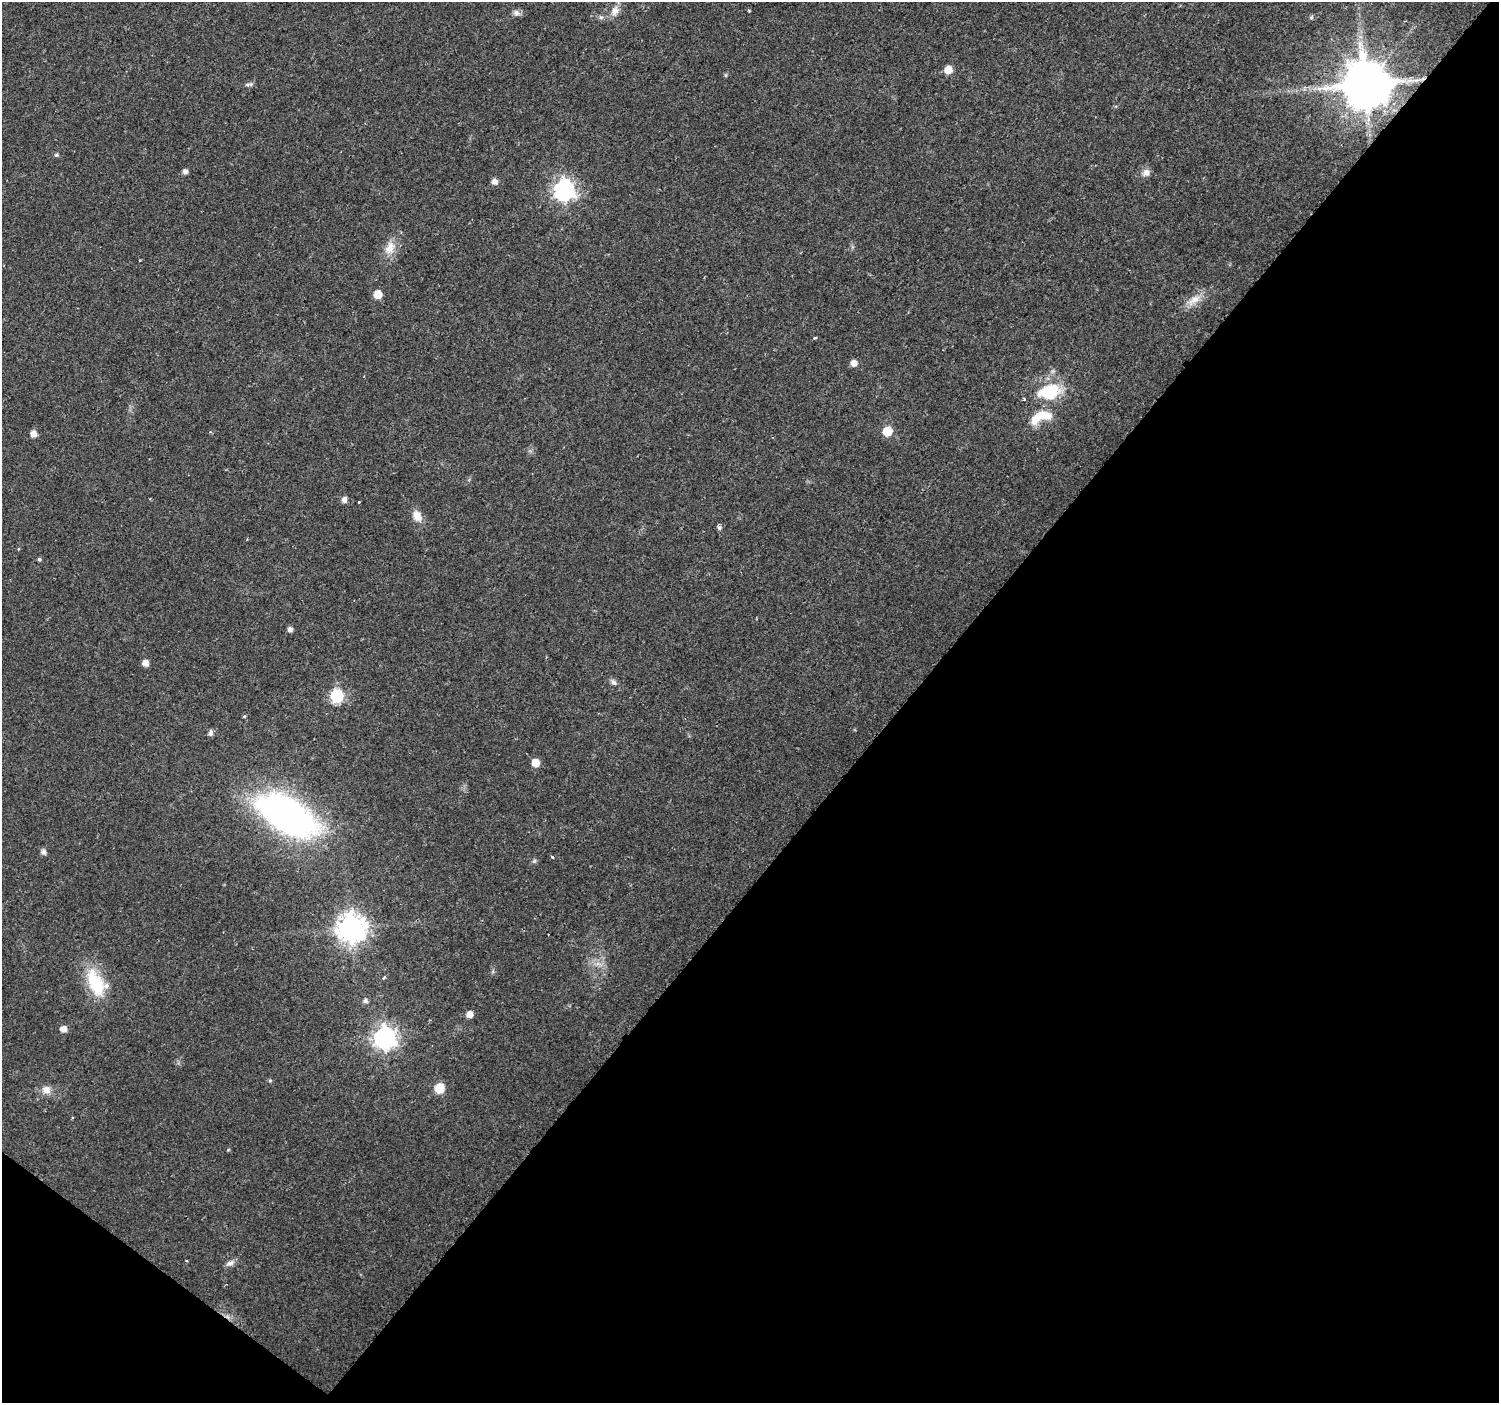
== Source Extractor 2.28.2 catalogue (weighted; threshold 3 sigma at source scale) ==
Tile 15 of 4 x 4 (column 3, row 4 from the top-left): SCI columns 2993-4489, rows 175-1575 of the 5992 x 6024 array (HDU 1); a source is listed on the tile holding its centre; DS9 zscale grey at full resolution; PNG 1501 x 1405 px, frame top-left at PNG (2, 2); no overlay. Shown black and unused: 42% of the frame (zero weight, under 2 of 3 exposures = <1% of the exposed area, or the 3 px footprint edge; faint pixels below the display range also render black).
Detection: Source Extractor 2.28.2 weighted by HDU 2 'WHT'; one run over the whole footprint, this tile lists its part. Background 0.0237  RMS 0.003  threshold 0.0134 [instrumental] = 3 sigma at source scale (4.5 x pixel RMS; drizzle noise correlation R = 1.50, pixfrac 1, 0.0396/0.0396 arcsec/px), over >= 5 px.
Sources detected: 50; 1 inside a brighter object's white glare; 1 cosmic-ray / hot-pixel residue — not listed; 2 inside a brighter listed object's ellipse — not listed separately; the other 46 listed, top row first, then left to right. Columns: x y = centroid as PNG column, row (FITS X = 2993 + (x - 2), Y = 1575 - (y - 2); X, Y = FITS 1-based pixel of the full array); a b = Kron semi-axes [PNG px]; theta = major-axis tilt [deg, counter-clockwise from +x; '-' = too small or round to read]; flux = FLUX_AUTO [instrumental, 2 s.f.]
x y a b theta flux
615 11 12 9 70 2.6
749 11 4 3 - 0.27
516 13 9 8 - 1.2
1311 17 6 5 - 0.49
948 70 7 6 - 3.7
249 84 12 4 8 0.74
1365 84 13 12 - 1700
56 155 6 4 14 0.5
185 171 5 5 - 1.2
1146 173 10 9 - 1.6
494 181 6 5 - 1.8
564 190 8 8 - 160
390 248 20 13 66 4.3
378 294 6 6 - 4.8
1194 300 23 10 35 3.7
815 338 5 3 - 0.32
854 363 7 6 - 1.9
1050 392 31 21 36 13
887 431 6 6 - 8.8
33 434 6 6 - 1.9
344 500 6 5 - 1.5
359 502 3 3 - 0.5
417 516 14 10 -60 3.2
719 527 7 6 - 0.74
39 559 5 4 - 0.43
290 629 6 6 - 1
145 663 6 6 - 2.2
613 682 8 7 - 1.1
337 696 7 7 - 40
210 733 7 5 75 1.1
535 763 6 6 - 4.1
286 815 65 32 -30 110
43 852 6 5 - 1.2
552 857 4 3 - 0.44
534 861 6 5 - 0.62
351 928 9 9 - 380
384 978 4 3 - 1.6
95 983 38 18 -66 14
365 1001 6 6 - 0.98
469 1014 6 5 - 2.5
63 1029 6 5 - 2.4
385 1038 9 8 - 200
270 1081 5 5 - 0.4
439 1089 6 6 - 11
46 1090 11 10 - 2.4
230 1263 12 7 27 1.3
Overlapping masked pixels (flux is a lower limit): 1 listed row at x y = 1365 84
Isophote crosses this tile's border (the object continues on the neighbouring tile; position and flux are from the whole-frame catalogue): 1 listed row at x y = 615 11